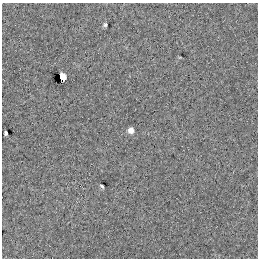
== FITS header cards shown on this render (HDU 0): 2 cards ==
NAXIS1  =                  256
NAXIS2  =                  256

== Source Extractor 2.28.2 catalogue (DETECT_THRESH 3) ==
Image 256 x 256 px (HDU 0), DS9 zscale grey, 1 PNG px = 1 image px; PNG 260 x 260 px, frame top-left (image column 1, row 256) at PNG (2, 3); no overlay
Background 0.591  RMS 20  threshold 61.1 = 3 sigma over >= 5 px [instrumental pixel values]
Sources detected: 5; all 5 listed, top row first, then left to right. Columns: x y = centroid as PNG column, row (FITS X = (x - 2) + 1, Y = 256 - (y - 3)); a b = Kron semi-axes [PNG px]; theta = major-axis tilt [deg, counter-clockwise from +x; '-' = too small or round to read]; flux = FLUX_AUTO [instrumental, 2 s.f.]
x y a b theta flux
105 25 4 3 - 2000
62 77 6 5 - 12000
131 130 6 6 - 6700
5 133 4 3 - 2400
102 186 4 2 - 2000